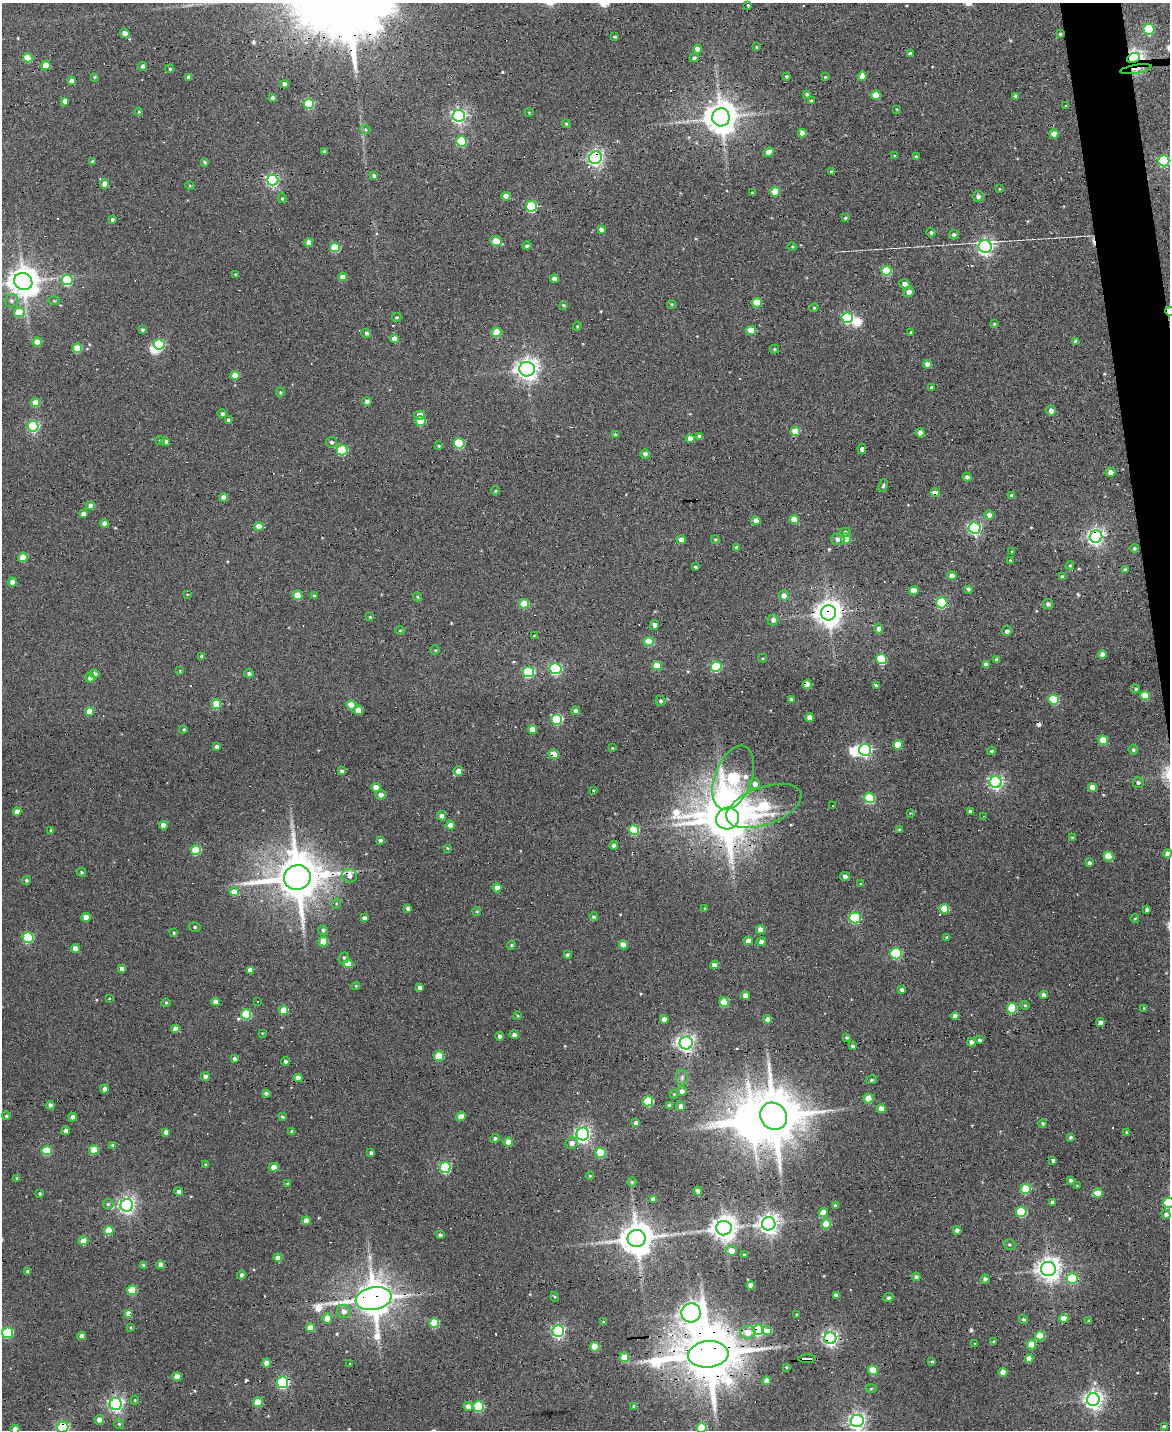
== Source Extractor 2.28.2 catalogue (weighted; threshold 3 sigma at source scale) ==
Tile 6 of 4 x 3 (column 2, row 2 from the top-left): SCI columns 1169-2336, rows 1559-2986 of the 4673 x 4652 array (HDU 1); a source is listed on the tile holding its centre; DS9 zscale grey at full resolution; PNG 1172 x 1432 px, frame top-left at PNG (2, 3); each listed source drawn as its Kron ellipse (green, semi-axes under 4 px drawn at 4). Shown black and unused: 2% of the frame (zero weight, under 3 of 6 exposures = <1% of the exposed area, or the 3 px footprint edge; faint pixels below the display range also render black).
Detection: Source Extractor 2.28.2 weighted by HDU 2 'WHT'; one run over the whole footprint, this tile lists its part. Background 0.137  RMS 0.0091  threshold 0.0372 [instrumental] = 3 sigma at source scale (4.09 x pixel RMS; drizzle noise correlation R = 1.36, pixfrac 0.8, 0.05/0.05 arcsec/px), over >= 5 px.
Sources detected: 500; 1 too faint to see at this stretch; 6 inside a brighter object's white glare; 33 cosmic-ray / hot-pixel residue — neither listed nor drawn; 2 inside a brighter listed object's ellipse — not listed separately; the other 458 listed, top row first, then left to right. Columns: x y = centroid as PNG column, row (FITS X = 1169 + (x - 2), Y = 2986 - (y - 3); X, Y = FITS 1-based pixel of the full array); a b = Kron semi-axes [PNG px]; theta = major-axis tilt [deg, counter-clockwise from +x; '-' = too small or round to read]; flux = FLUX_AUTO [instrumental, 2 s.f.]
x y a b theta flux
748 5 3 3 - 1.1
1149 29 5 5 - 56
125 33 5 4 - 4.5
1060 34 3 3 - 0.96
615 37 4 3 - 1.2
756 47 3 3 - 0.81
697 49 4 4 - 5
910 54 4 4 - 2.8
28 58 5 4 - 24
694 58 5 4 - 1.9
1134 58 7 4 23 340
46 66 4 4 - 16
143 66 4 4 - 1.9
170 69 5 4 - 1
1136 69 16 4 9 4.2
786 76 3 3 - 1.3
862 76 4 4 - 7.9
94 77 4 3 - 1
189 77 4 4 - 3.2
825 77 4 3 - 0.76
72 81 4 4 - 4.9
284 84 4 4 - 4
807 94 4 3 - 1.4
876 95 5 4 - 10
1016 96 3 3 - 1.9
272 98 4 3 - 2.4
65 101 4 4 - 7.5
811 101 4 3 - 1.5
309 104 5 5 - 48
1066 106 4 3 - 0.73
897 109 3 3 - 0.68
139 112 4 4 - 0.99
529 112 4 3 - 0.67
459 116 6 6 - 220
721 117 9 9 - 1700
566 124 4 3 - 1
365 129 5 3 - 0.92
802 133 4 4 - 6.2
1054 134 4 4 - 9.9
461 141 5 5 - 42
325 152 4 4 - 3.9
769 152 5 4 - 7.3
894 156 4 3 - 0.68
916 157 4 3 - 2.7
596 158 6 6 - 260
1164 161 5 5 - 72
93 162 3 3 - 2.4
205 162 4 3 - 1.5
832 172 3 3 - 1.5
374 176 4 4 - 2.3
273 180 6 5 - 140
105 184 4 4 - 6.8
190 186 5 3 - 0.83
999 189 3 3 - 0.72
775 192 5 5 - 19
752 193 3 3 - 0.87
506 196 4 4 - 8.3
978 196 5 5 - 3
282 198 5 4 - 1.1
531 206 5 5 - 68
845 218 4 3 - 0.92
112 220 4 4 - 1.5
601 229 4 4 - 2.4
931 232 4 4 - 1.8
954 234 5 5 - 1.7
496 241 6 5 - 18
309 243 4 4 - 8.6
527 246 4 4 - 1.7
985 246 6 6 - 270
335 247 5 4 - 33
792 247 5 3 - 0.82
886 271 5 5 - 36
235 274 3 3 - 0.56
343 277 4 4 - 5.8
554 279 4 4 - 4.6
67 280 5 5 - 46
23 282 9 8 - 1300
905 284 5 5 - 4.2
909 292 6 5 - 4.9
11 301 7 6 - 2.6
54 301 5 3 - 0.87
757 303 5 4 - 26
672 304 4 3 - 0.97
563 305 4 3 - 1.2
814 308 4 4 - 0.87
1169 311 5 4 - 13
19 312 5 5 - 22
397 317 5 4 - 1.3
847 318 5 5 - 80
994 324 3 3 - 1
577 326 4 4 - 0.97
142 330 4 3 - 1.5
751 330 5 4 - 17
496 332 5 5 - 19
366 333 5 4 - 2
911 333 4 3 - 1.2
395 339 4 4 - 7
1076 341 4 4 - 3.9
37 342 5 4 - 12
159 344 5 5 - 56
77 348 5 4 - 20
774 349 5 4 - 1.2
927 364 4 4 - 5.7
527 369 8 7 - 570
235 375 4 4 - 11
931 387 4 3 - 1.6
280 392 4 3 - 0.9
367 401 5 4 - 2.9
35 402 4 4 - 15
1051 411 5 5 - 4.1
222 414 5 4 - 2
420 415 5 4 - 6.5
228 420 4 4 - 1.2
421 421 5 5 - 21
33 426 5 5 - 93
795 431 5 4 - 19
920 433 4 4 - 3.4
615 435 4 3 - 1.5
699 436 4 4 - 2.3
690 439 4 4 - 6.8
160 440 5 3 - 1
166 442 4 4 - 4.2
332 442 5 5 - 2
459 443 5 5 - 48
439 446 4 3 - 0.87
862 449 5 4 - 3
342 450 5 5 - 58
645 454 5 4 - 2.7
1110 472 5 4 - 5
967 477 4 4 - 3.2
883 486 7 4 69 1.4
495 491 4 4 - 0.96
935 493 4 4 - 7.6
1012 496 4 4 - 2.5
224 497 4 4 - 5.9
90 506 4 4 - 5.1
83 514 4 4 - 4
989 515 5 4 - 4.2
794 519 5 4 - 17
756 521 4 4 - 7.3
104 524 4 4 - 5.3
259 526 5 4 - 9.8
975 528 6 5 - 160
845 532 6 4 12 2.1
1096 537 6 6 - 290
846 538 5 5 - 24
715 539 4 3 - 1
838 539 7 5 -2 4.1
681 540 4 4 - 6.2
736 548 4 3 - 2.3
1134 548 5 4 - 1.2
1012 552 4 2 - 0.66
23 557 5 4 - 23
1010 560 3 3 - 0.73
1070 566 4 4 - 0.94
695 567 3 3 - 1.2
1125 570 4 4 - 2.4
952 576 5 4 - 5.5
1062 577 4 4 - 2.1
12 582 4 4 - 4.3
968 589 4 3 - 1.7
914 591 4 4 - 13
187 594 3 2 - 0.58
297 595 5 4 - 16
784 595 5 5 - 5.1
314 596 4 3 - 1.3
417 597 4 4 - 0.86
942 603 5 5 - 69
524 604 5 4 - 24
1048 604 5 5 - 2.2
828 613 7 7 - 980
370 617 4 4 - 0.93
773 620 5 5 - 3.1
654 625 5 4 - 2.8
879 629 5 4 - 3.8
400 630 5 3 - 0.79
1007 631 5 5 - 2.3
534 636 4 2 - 0.55
649 641 5 4 - 19
435 650 5 4 - 0.97
1102 654 4 4 - 5.1
201 656 4 3 - 1.3
763 658 4 4 - 0.86
882 659 5 5 - 44
997 660 4 4 - 3
986 664 4 4 - 4.6
657 665 5 4 - 15
716 667 5 5 - 46
556 669 6 5 - 99
180 670 4 3 - 0.84
528 672 5 5 - 62
95 674 5 4 - 4.5
249 674 4 4 - 2.4
90 678 5 4 - 2.8
807 684 4 4 - 17
876 685 4 3 - 1.4
1136 689 4 4 - 1.4
1145 696 5 4 - 18
791 699 3 3 - 1.9
1054 699 5 5 - 39
661 701 5 5 - 1.6
216 704 5 4 - 23
351 705 5 4 - 15
358 710 5 4 - 8.5
89 711 4 4 - 9.3
575 711 4 4 - 3.2
810 717 4 4 - 6.3
557 719 5 5 - 64
533 729 4 4 - 9.9
184 730 3 3 - 1.1
1103 740 5 5 - 21
898 745 5 4 - 15
217 746 3 3 - 2.1
612 748 3 3 - 0.71
865 750 6 6 - 150
1133 750 5 4 - 1.6
991 751 4 3 - 1.2
554 754 5 4 - 18
342 771 4 4 - 3.9
458 771 5 4 - 6.1
733 778 33 18 70 110
996 782 6 6 - 180
1138 783 5 5 - 1.8
755 784 5 5 - 4.3
376 787 4 4 - 7.5
1092 787 5 4 - 8.9
593 790 4 3 - 0.58
380 795 5 4 - 4.1
870 798 5 5 - 48
832 805 3 3 - 2.8
764 806 39 19 20 79
17 812 4 4 - 7.2
970 812 4 3 - 3.1
910 813 3 3 - 0.65
442 816 5 4 - 3.2
984 816 3 2 - 0.76
727 819 11 10 - 2700
163 825 4 4 - 6.3
450 825 5 4 - 4.7
51 830 3 3 - 1.4
634 830 5 5 - 40
899 830 3 3 - 1.1
1073 838 3 3 - 1.5
380 840 4 4 - 1.9
614 845 4 4 - 3
448 848 4 3 - 0.96
196 850 5 5 - 33
1168 854 4 4 - 5.7
1108 856 5 5 - 22
1089 863 4 3 - 1.9
81 872 5 4 - 1
349 876 7 7 - 5.4
845 876 5 4 - 2.8
297 877 13 12 - 3900
26 880 4 4 - 1.2
861 884 4 3 - 0.83
497 888 4 4 - 7.3
234 892 4 4 - 11
336 904 5 3 - 0.87
408 908 4 3 - 2.5
705 909 4 3 - 0.84
944 909 5 4 - 21
1147 909 3 3 - 2
477 911 4 4 - 1.1
86 917 4 4 - 8.9
594 917 4 4 - 1.1
364 918 4 3 - 2.3
855 918 5 5 - 73
1135 918 4 3 - 0.64
195 927 6 5 - 1.7
323 930 5 4 - 1.9
760 930 4 4 - 6.8
174 933 4 3 - 1.1
947 937 4 3 - 1.6
28 938 5 5 - 66
323 941 5 5 - 19
748 941 4 4 - 6.5
761 942 4 4 - 4.3
511 945 5 4 - 1.1
623 945 4 4 - 9
75 948 4 4 - 7
896 954 6 5 - 62
567 955 4 3 - 1.6
344 958 6 4 70 1.3
348 964 5 4 - 13
714 965 4 4 - 5.7
122 969 4 4 - 4.6
250 970 4 4 - 5.6
356 986 4 4 - 0.86
420 988 4 3 - 2.8
902 989 3 3 - 2.7
1044 995 4 4 - 3.1
746 996 4 4 - 8.4
109 998 3 2 - 0.54
258 1001 3 3 - 4.7
215 1002 4 4 - 5.2
724 1002 5 5 - 24
166 1003 4 4 - 1
1025 1005 4 4 - 0.89
1012 1008 5 5 - 44
1144 1008 4 3 - 0.76
284 1010 5 4 - 16
246 1014 5 5 - 39
518 1016 4 3 - 0.92
955 1016 4 4 - 5.9
664 1019 4 4 - 4.9
768 1019 4 4 - 6.6
1100 1022 4 4 - 5.2
175 1029 4 4 - 7.1
262 1033 3 3 - 0.66
514 1035 4 4 - 3.1
500 1036 4 4 - 2.4
846 1037 4 4 - 1.2
979 1040 3 3 - 1.7
971 1042 4 4 - 3.4
686 1043 6 6 - 260
853 1046 4 3 - 2.6
439 1056 5 5 - 22
235 1059 4 4 - 2.9
285 1061 4 4 - 2
205 1076 4 4 - 3.5
298 1078 4 4 - 5.9
682 1078 8 6 88 2.5
871 1080 6 4 19 1.5
104 1089 4 4 - 3.8
682 1091 5 5 - 3.9
266 1093 4 3 - 1.9
674 1094 4 4 - 0.92
868 1099 5 5 - 18
648 1101 5 5 - 44
50 1105 4 4 - 2.4
670 1106 4 4 - 3.5
681 1106 5 4 - 3.8
881 1109 4 4 - 7.1
6 1116 4 4 - 1.2
773 1116 14 13 - 4700
73 1117 4 4 - 4.7
283 1117 3 3 - 1.3
461 1117 5 4 - 9.5
636 1123 4 4 - 3.9
1043 1123 4 4 - 1.3
66 1131 4 4 - 4.2
292 1131 3 3 - 1.9
166 1132 4 4 - 4.2
1126 1132 3 3 - 0.66
583 1134 6 6 - 290
1071 1137 3 3 - 1.7
495 1138 4 4 - 1.7
508 1142 4 4 - 11
572 1143 6 6 - 4.2
113 1146 4 4 - 3
94 1150 5 4 - 16
47 1151 5 4 - 36
371 1153 4 3 - 2.1
601 1153 5 5 - 36
1053 1160 4 3 - 2.5
206 1165 4 3 - 1.7
274 1167 4 4 - 10
445 1168 5 5 - 86
590 1176 4 4 - 0.79
17 1178 4 3 - 0.9
1071 1180 4 4 - 2.3
632 1182 5 4 - 1.1
287 1184 4 4 - 1.4
1077 1186 3 2 - 0.65
1026 1189 5 5 - 34
179 1191 4 4 - 3
698 1191 4 3 - 2.6
1098 1193 5 4 - 8.6
39 1194 3 3 - 1.2
653 1199 4 4 - 3.6
1052 1202 4 3 - 1.6
1168 1203 5 5 - 56
108 1204 5 5 - 1.7
127 1205 6 6 - 300
835 1206 4 3 - 2.2
1021 1212 5 5 - 47
823 1213 4 4 - 11
1166 1214 5 4 - 2.7
306 1221 4 4 - 6.1
769 1224 7 6 - 490
826 1224 5 4 - 20
724 1228 8 7 - 810
109 1230 5 4 - 19
957 1230 4 4 - 4.7
440 1235 3 3 - 1.7
637 1238 9 8 - 1800
83 1241 5 4 - 12
1009 1245 6 5 - 1.3
731 1251 5 5 - 8.7
744 1255 3 2 - 0.96
278 1258 4 4 - 5.2
143 1265 4 3 - 1.1
160 1265 4 4 - 5.4
1048 1269 7 7 - 670
28 1272 4 3 - 2.2
241 1275 4 4 - 2.1
916 1277 4 4 - 2.1
1072 1278 5 5 - 55
985 1279 4 4 - 2.3
751 1285 4 4 - 6.8
132 1290 5 5 - 24
836 1295 4 4 - 3.1
555 1297 5 3 - 0.86
888 1298 5 4 - 1.7
374 1299 18 11 11 2400
344 1311 7 6 - 4.9
691 1313 10 9 - 590
128 1314 4 4 - 6.9
797 1315 4 3 - 2
1064 1318 5 4 - 13
327 1319 5 5 - 10
1024 1319 5 4 - 1.5
1089 1321 3 3 - 1.4
603 1322 3 2 - 0.82
434 1323 5 4 - 34
131 1327 4 3 - 0.93
311 1328 4 4 - 13
758 1330 5 5 - 100
767 1330 5 4 - 8.4
558 1331 6 5 - 160
748 1332 8 6 1 10
8 1333 5 5 - 63
82 1336 4 4 - 4
1040 1336 5 4 - 27
830 1338 6 6 - 250
994 1342 3 3 - 1.7
975 1344 3 3 - 0.67
1032 1345 5 4 - 18
595 1347 5 4 - 18
708 1354 20 13 6 6600
624 1357 5 5 - 18
1029 1358 4 4 - 7.4
807 1359 8 3 2 11
932 1361 4 3 - 1.2
267 1363 4 4 - 7.5
349 1363 3 3 - 3.7
786 1367 3 3 - 0.87
873 1370 5 4 - 23
1003 1372 4 4 - 7.8
177 1377 4 4 - 9.2
767 1381 4 4 - 6.9
283 1382 6 5 - 110
871 1389 5 3 - 0.9
1093 1399 6 6 - 410
135 1400 4 4 - 0.87
258 1402 5 5 - 20
116 1404 6 6 - 240
468 1406 5 4 - 4.7
478 1406 5 5 - 50
634 1406 4 3 - 1.9
99 1420 5 4 - 5.1
857 1421 6 6 - 330
119 1424 5 5 - 1.2
63 1427 6 5 - 110
1164 1427 4 4 - 2.9
701 1428 5 5 - 33
15 1429 4 4 - 5.6
Overlapping masked pixels (flux is a lower limit): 23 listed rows (the first 20) at x y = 1134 58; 1136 69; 862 76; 596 158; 273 180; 1169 311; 935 493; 1096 537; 942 603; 828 613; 807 684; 554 754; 727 819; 297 877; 374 1299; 128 1314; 758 1330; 767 1330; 830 1338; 708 1354
Isophote crosses this tile's border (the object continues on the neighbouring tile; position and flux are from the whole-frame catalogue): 8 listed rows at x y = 23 282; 1169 311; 1168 854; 1168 1203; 857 1421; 63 1427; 701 1428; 15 1429